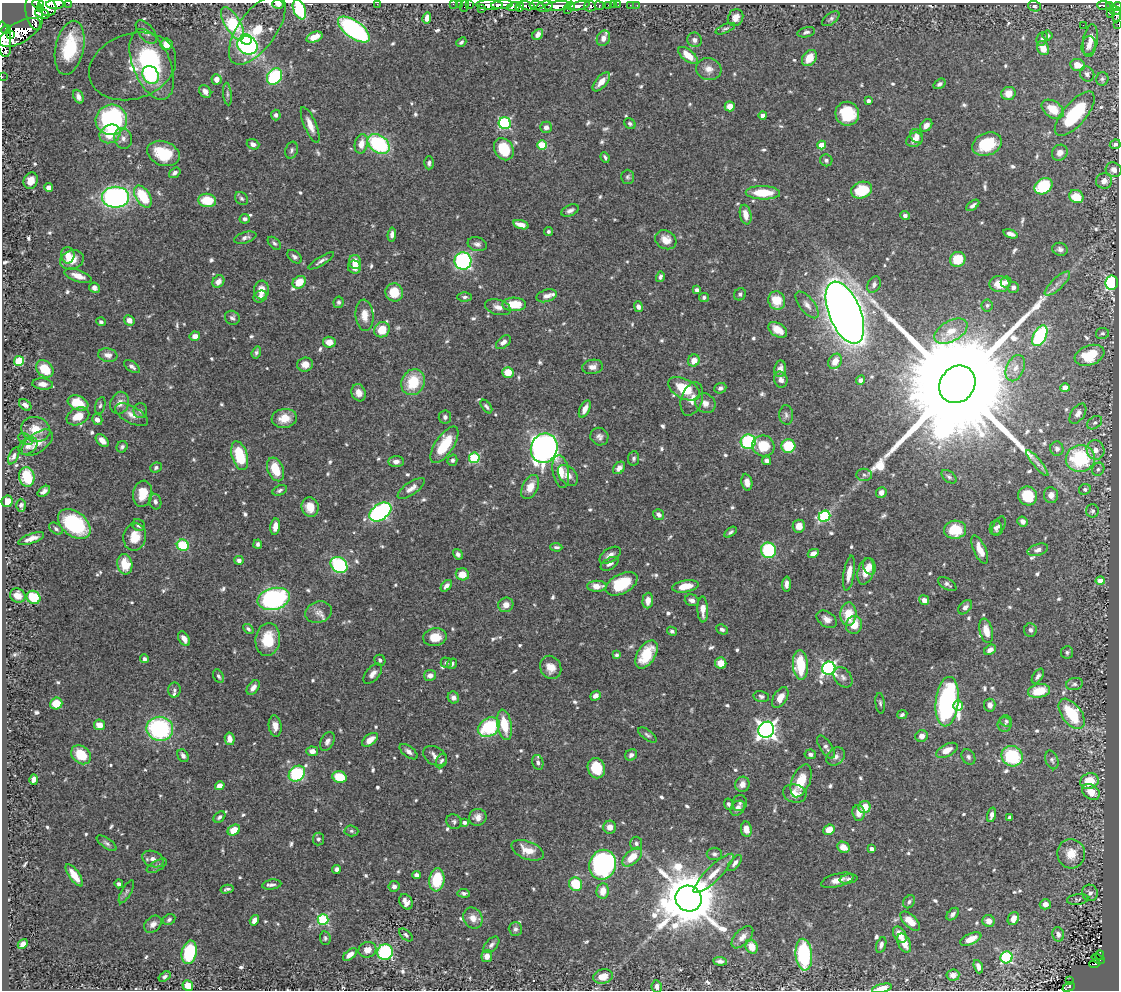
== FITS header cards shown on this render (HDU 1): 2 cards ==
NAXIS1  =                 1117
NAXIS2  =                  988

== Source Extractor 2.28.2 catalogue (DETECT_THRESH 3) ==
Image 1117 x 988 px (HDU 1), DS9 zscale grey, 1 PNG px = 1 image px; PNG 1121 x 992 px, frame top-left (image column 1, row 988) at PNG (2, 3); each listed source drawn as its Kron ellipse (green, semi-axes under 4 px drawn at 4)
Background 0.889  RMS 0.017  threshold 0.0501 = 3 sigma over >= 5 px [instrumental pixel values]
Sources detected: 751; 1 with non-positive FLUX_AUTO (blend fragments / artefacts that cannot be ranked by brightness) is neither listed nor drawn; of the other 750, the 500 brightest by FLUX_AUTO listed and drawn (250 fainter detections omitted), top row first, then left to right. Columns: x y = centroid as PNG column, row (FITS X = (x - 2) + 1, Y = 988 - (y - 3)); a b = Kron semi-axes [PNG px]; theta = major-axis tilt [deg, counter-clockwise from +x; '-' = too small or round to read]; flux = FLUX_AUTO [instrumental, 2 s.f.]
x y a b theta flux
68 3 2 2 - 28
38 4 6 2 -7 250
55 4 9 5 1 1100
278 4 6 4 -4 3.3
377 4 2 2 - 21
453 4 2 2 - 8
459 4 2 2 - 13
470 4 3 2 - 11
489 5 13 4 -2 920
502 5 11 4 4 940
536 5 7 3 -7 240
609 5 3 3 - 37
613 5 2 2 - 4.9
618 5 2 2 - 6.4
630 5 2 2 - 3.5
637 5 2 2 - 3.4
464 6 6 2 72 16
514 6 7 4 13 310
527 6 8 4 -12 480
545 6 8 5 16 400
558 6 12 4 6 1900
571 6 4 3 - 430
579 6 10 4 12 830
590 6 6 5 - 52
599 6 4 3 - 150
1034 6 6 5 - 2.5
1104 6 6 3 -6 150
1109 6 4 3 - 110
1118 6 4 3 - 110
47 7 10 8 -44 1800
520 7 5 3 - 210
40 8 2 2 - 3000
299 9 10 6 -68 75
482 9 3 3 - 120
567 10 2 2 - 160
1115 11 5 2 - 2.5
34 12 18 8 -79 2600
42 14 7 5 -21 590
1110 14 3 2 - 6.6
1116 15 7 4 90 87
427 18 6 4 77 7.4
735 18 9 7 61 7.7
831 19 10 5 36 3.3
233 23 18 7 -59 65
1118 24 2 2 - 4.6
1083 25 2 2 - 560
725 29 10 4 24 2.4
6 30 5 4 - 360
257 30 40 19 54 46
354 30 18 8 -36 250
20 32 23 10 30 2800
146 32 14 7 -52 6.1
806 32 9 5 15 2.9
538 34 6 4 50 6.5
10 35 2 2 - 2400
1047 35 5 5 - 2.7
314 37 8 5 21 13
603 38 8 6 64 7.3
4 39 18 7 -82 2200
246 39 6 5 - 48
1042 39 7 5 64 2.9
694 40 7 7 - 4.8
1090 41 16 7 81 10
461 42 5 4 - 2.5
166 44 6 6 - 13
247 45 10 9 - 200
1089 46 9 7 75 7.3
70 48 27 14 78 58
1043 48 7 6 - 14
688 55 11 5 -39 17
809 58 9 6 54 20
152 64 37 18 -68 120
1077 65 7 6 - 12
132 66 45 32 19 39
709 69 13 11 -17 9.5
1087 74 8 7 - 4
151 75 9 7 -58 65
2 77 2 2 - 6.3
275 77 9 7 51 92
216 79 5 5 - 8.8
1102 79 7 6 - 2.5
601 82 12 5 49 9.4
940 84 6 4 34 3.6
205 91 7 5 -52 6.3
1008 93 7 6 - 13
227 94 11 3 -84 2.5
78 97 7 5 -66 6.1
868 101 4 3 - 4.3
730 106 5 5 - 8.8
1053 109 12 8 -34 23
847 114 12 12 - 47
1075 114 27 11 49 87
276 115 5 5 - 3.2
763 115 4 4 - 4.6
111 120 16 15 - 170
505 123 6 6 - 150
630 124 6 5 - 2.5
310 125 19 6 -67 11
926 125 7 5 50 8.1
546 127 5 5 - 5.8
110 134 11 9 29 26
916 136 7 6 - 5.5
123 138 10 8 -72 6.3
914 140 8 7 - 8
253 144 6 5 - 4.7
361 144 10 6 78 12
379 144 12 8 -34 110
987 144 15 11 22 41
1115 144 5 4 - 3.3
542 145 5 5 - 48
822 145 4 4 - 25
504 149 11 9 -57 44
292 150 9 6 72 3.2
163 153 17 12 -21 40
1060 153 8 7 - 7.7
605 157 5 3 - 2.5
826 160 6 6 - 3.1
429 163 6 4 89 3.3
1114 170 8 7 - 6
175 173 6 4 35 3.7
628 177 7 6 - 2.7
31 181 8 7 - 13
1104 181 8 7 - 6.5
1044 186 9 7 35 80
49 187 4 4 - 6.3
862 190 11 8 19 45
763 193 17 6 -2 39
143 196 12 7 -57 46
116 197 13 10 0 280
1076 197 7 6 - 25
242 198 7 5 -44 2.5
207 200 9 6 -6 34
973 205 7 4 38 3.9
570 210 9 5 24 4.5
746 215 10 5 -77 12
905 216 5 4 - 3.9
245 219 5 4 - 3.7
521 225 8 4 -17 9.9
548 231 5 4 - 2.7
1010 234 7 4 -18 4.8
392 235 7 4 83 4.9
245 238 11 5 17 4.5
666 240 11 9 -30 13
274 243 8 5 -43 2.5
477 244 10 7 -14 4.7
1060 249 8 6 -14 4.2
68 255 8 6 -89 9.2
294 257 8 5 -40 3.4
958 259 8 7 - 29
72 260 12 9 21 18
321 261 14 4 32 4
463 261 8 8 - 200
355 262 7 6 - 16
354 267 7 6 - 9.3
78 276 14 6 -19 12
660 277 5 4 - 3.5
218 282 6 5 - 7.8
299 282 7 6 - 20
1006 282 6 5 - 3.1
1112 283 7 6 - 150
999 284 10 8 -2 16
1057 284 16 5 43 6.6
874 285 9 6 62 3.7
1013 287 5 5 - 3.6
94 288 5 5 - 4.4
261 290 9 7 85 13
697 290 4 4 - 5.8
394 292 9 9 - 26
740 294 6 5 - 2.9
547 296 10 6 15 6.3
260 297 7 5 30 5.5
465 297 7 4 3 2.8
704 297 5 4 - 2.7
777 301 9 8 - 28
338 302 6 5 - 2.7
514 304 12 7 0 31
807 305 16 7 -52 7.5
987 305 6 5 - 2.5
498 307 13 7 -16 7.4
638 307 5 4 - 5.5
845 313 33 16 -68 1800
364 315 15 9 -85 14
232 318 7 6 - 3.5
129 320 6 5 - 8.4
101 322 5 4 - 2.4
382 330 8 7 - 26
778 330 10 6 -33 17
951 331 18 10 29 18
1102 333 6 5 - 2.6
195 336 5 4 - 7.6
1040 336 11 6 62 120
329 342 6 5 - 13
503 342 8 5 39 6.5
256 352 6 4 71 2.6
108 355 9 6 -10 6.3
1089 355 15 10 20 48
19 361 5 5 - 62
694 361 6 5 - 13
835 361 8 6 59 13
305 364 8 7 - 9.3
132 366 9 5 -36 4.4
593 367 10 7 8 6.5
1015 368 14 8 66 10
45 369 10 7 -45 30
780 369 8 6 79 6.5
508 372 5 5 - 20
781 380 8 6 -74 6
861 380 5 4 - 4
413 382 13 11 62 39
43 384 10 5 -4 7.3
957 384 20 17 52 71000
720 388 6 5 - 2.9
1065 388 5 4 - 8.4
684 389 17 10 -27 40
359 393 9 7 -71 9.2
692 399 17 10 71 11
78 403 10 7 -22 28
120 403 11 9 70 8.4
705 403 11 9 -39 8.8
25 405 7 5 -39 6
100 405 8 5 76 2.7
486 406 8 4 -52 2.5
585 409 9 5 64 9.1
140 411 7 6 - 3.3
1078 414 11 6 56 5.8
132 415 18 8 -29 9.3
786 415 9 7 -82 4
78 416 12 8 24 17
445 417 6 6 - 2.9
284 418 13 9 6 16
97 419 6 5 - 5.4
1095 423 8 5 37 3.3
36 429 15 12 -16 20
599 437 9 8 - 5
25 439 8 5 -27 2.5
102 440 7 5 -45 9.2
748 442 7 7 - 110
37 443 18 9 36 15
444 445 21 9 57 41
28 446 10 7 37 6.7
763 446 11 10 - 29
788 446 7 6 - 47
122 447 6 5 - 3
544 448 15 13 67 640
1057 449 7 6 - 4.6
1095 450 10 8 -72 9
14 456 9 4 64 3.5
240 456 15 7 -74 48
474 458 5 5 - 82
634 458 7 5 83 2.8
1080 458 14 13 - 95
452 460 5 5 - 2.9
396 461 7 5 5 5.1
767 461 4 4 - 5.1
1037 463 16 4 -50 6
156 468 6 5 - 2.5
619 468 7 5 48 6.2
275 469 12 8 -69 28
1098 469 7 6 - 3.3
561 472 16 8 -80 14
568 475 12 8 -47 9.6
864 475 7 6 - 3.2
27 477 10 7 -80 42
949 477 8 5 -38 2.7
747 482 8 5 -80 7
530 487 13 7 63 14
411 488 16 6 35 7.3
1085 489 6 5 - 3.1
280 490 8 4 24 2.7
44 491 7 4 36 4.5
881 492 5 5 - 5.7
142 494 13 9 80 20
1051 495 8 7 - 6.1
1027 496 9 9 - 34
7 501 6 5 - 12
155 502 8 6 -73 4.1
21 505 6 5 - 3.8
310 507 10 8 -75 15
1092 511 6 6 - 3.3
380 512 12 7 34 270
659 515 6 5 - 4.6
824 516 6 5 - 110
1023 521 5 4 - 4.8
74 524 18 12 -38 94
138 525 6 5 - 4.3
799 526 6 6 - 9.8
999 526 10 5 65 4.8
275 527 8 4 82 8.5
996 528 7 6 - 3.5
56 529 7 5 -35 2.7
955 530 11 9 5 40
731 532 7 4 35 2.7
135 537 14 11 78 20
31 539 13 5 19 7.9
258 544 4 4 - 3.3
183 545 6 5 - 50
556 547 6 3 -5 2.9
768 550 8 7 - 88
980 550 15 6 -66 16
1038 550 10 6 16 5
813 553 6 4 28 6.1
458 554 5 4 - 3.7
610 555 12 6 33 6.6
239 560 4 4 - 3.8
125 564 10 7 -79 23
610 564 10 5 29 4.2
339 565 9 7 -43 110
869 566 8 6 -71 6.6
866 572 13 7 74 17
849 573 18 5 81 13
462 574 7 6 - 19
1100 581 4 4 - 13
621 584 17 10 28 46
787 584 7 4 90 4.5
947 584 10 5 -33 3.6
446 586 7 4 47 5.7
597 586 10 5 0 12
685 586 13 6 10 20
18 596 8 7 - 14
33 597 7 6 - 55
274 599 16 11 13 200
692 600 7 5 -16 4.4
924 600 5 4 - 7.7
648 601 8 5 85 9.5
506 605 8 7 - 8.8
965 607 8 5 46 4.3
703 609 13 5 -88 10
319 612 13 10 18 8.4
848 614 12 8 87 27
827 619 11 7 -33 7.1
854 625 9 8 - 20
248 629 6 4 -42 2.5
722 629 6 5 - 3.5
1030 630 7 6 - 3.8
672 631 5 4 - 3
986 631 12 6 -76 16
435 637 12 9 7 19
184 639 8 5 -58 8.2
268 639 16 12 82 34
990 650 6 4 33 5.5
1067 652 6 6 - 2.6
646 654 16 9 58 39
617 655 4 4 - 2.4
144 659 4 4 - 2.8
380 660 6 5 - 2.8
446 663 5 5 - 2.5
721 663 6 5 - 16
452 664 5 4 - 2.9
800 665 15 7 -86 47
551 667 12 10 -60 13
829 668 7 6 - 280
373 674 12 6 49 5.7
430 675 6 5 - 6.5
219 676 7 5 -63 2.8
1038 676 8 4 56 3.3
843 677 11 8 -53 4.8
1074 684 8 6 12 3.5
253 688 8 5 52 6.2
174 690 7 6 - 3.1
1039 691 11 7 11 30
595 696 5 4 - 4.2
761 696 8 5 -13 3.1
780 697 11 6 60 13
453 698 6 5 - 4.6
947 702 25 11 84 250
56 703 6 6 - 22
880 703 10 4 -83 2.6
990 705 6 5 - 6.2
958 706 5 5 - 29
1072 714 17 9 -54 59
902 715 5 4 - 2.8
1006 721 6 5 - 2.4
1005 724 7 7 - 3.3
99 725 5 5 - 10
504 725 15 7 -79 30
275 726 10 6 -82 8.8
489 727 12 9 34 75
160 729 13 12 - 150
766 730 8 7 - 650
647 735 11 5 -36 2.9
922 736 6 5 - 6.7
230 739 6 5 - 8.3
370 740 9 5 38 12
327 741 10 6 63 4.8
826 747 13 6 -57 4.8
947 750 12 6 27 12
312 751 6 5 - 6.7
409 752 10 5 -37 4.6
810 754 5 4 - 3.6
81 755 11 8 -40 31
631 755 6 5 - 3.8
183 756 7 5 -58 4.7
435 756 13 9 -30 7.5
1012 756 11 10 - 78
836 757 10 8 44 5.9
968 757 8 6 -57 3.4
1052 760 9 6 -71 3.4
441 761 8 5 63 2.7
538 762 7 5 -76 3.4
596 768 10 8 -73 39
297 774 9 7 40 90
339 777 7 5 -20 39
34 780 5 4 - 6.5
801 781 17 9 68 25
1089 781 9 7 24 26
742 784 8 7 - 8.4
220 786 5 4 - 8.8
1091 792 9 7 -33 15
795 793 12 9 -18 14
740 803 8 7 - 3.6
728 804 6 4 -65 2.6
865 807 6 6 - 18
738 808 8 6 51 8.9
859 813 8 6 -85 9.1
992 815 7 4 76 4.5
219 817 7 5 42 3
478 817 9 8 - 7.7
1009 817 4 3 - 2.6
454 822 8 7 - 3
464 822 4 3 - 4.6
610 827 6 6 - 8.8
746 829 7 5 -80 12
234 830 7 5 33 19
829 830 6 5 - 17
351 831 7 5 -3 2.5
318 839 6 5 - 2.7
107 843 11 5 -35 3.2
636 843 7 6 - 3.5
843 847 6 5 - 11
872 849 4 3 - 5.2
527 850 17 9 -21 17
714 854 7 6 - 3.2
1071 854 15 13 -84 19
632 857 12 6 44 22
153 859 11 8 -24 6.8
735 863 9 4 51 4.7
603 865 15 13 70 280
157 866 11 5 30 3.1
336 869 4 4 - 4.5
714 873 27 7 45 16
74 875 13 5 -54 13
416 875 4 4 - 4.5
849 879 9 4 7 2.8
437 880 11 7 83 49
837 880 17 6 15 10
119 884 4 4 - 3.3
576 884 7 6 - 37
272 885 9 5 9 4.2
394 886 5 5 - 4.7
227 889 6 3 14 2.9
603 891 7 6 - 14
126 892 13 5 61 2.9
464 893 6 4 -5 3.1
1090 893 8 7 - 5.3
689 898 13 12 - 8200
1078 899 11 5 8 2.7
406 902 8 6 -60 7.2
909 902 7 5 56 3
1045 904 5 5 - 8.1
953 914 7 4 48 3.9
473 918 11 9 -58 10
169 919 6 5 - 2.7
1013 919 7 5 63 10
254 920 5 4 - 8.3
323 920 5 5 - 100
910 921 12 6 -44 18
989 921 6 6 - 9.9
153 924 10 7 44 6.7
515 929 7 6 - 3.2
1058 934 7 6 - 5.3
406 935 8 5 -41 3
900 935 9 6 -58 16
742 937 14 7 47 7.7
325 938 7 5 -83 2.5
971 939 11 5 24 14
904 943 10 6 -62 14
23 944 5 4 - 7.5
491 945 10 5 47 4
881 945 8 5 71 3.9
751 947 7 6 - 15
367 950 9 7 21 10
189 952 12 7 77 89
385 952 8 7 - 150
350 955 8 4 40 7.7
804 955 16 8 -85 120
1100 955 5 3 - 4.3
487 956 6 5 - 7.5
1006 957 6 6 - 130
1098 959 7 3 -22 32
720 961 7 4 -6 3.9
1095 964 5 4 - 41
978 967 7 4 -70 6.5
953 975 6 5 - 9.1
165 977 6 4 35 2.8
603 977 10 7 12 17
1070 981 3 2 - 7.5
188 986 5 5 - 21
657 986 6 5 - 4.4
1069 987 6 4 27 55
882 988 10 4 13 18
At the frame edge (FLAGS 8, measured only in part): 20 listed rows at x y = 68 3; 38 4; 55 4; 278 4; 377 4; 453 4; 459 4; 470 4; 489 5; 502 5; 464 6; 1118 6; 47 7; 299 9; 1116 15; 1118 24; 4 39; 2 77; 1069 987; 882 988
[250 fainter detections neither listed nor drawn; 1 non-positive-flux detection neither listed nor drawn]